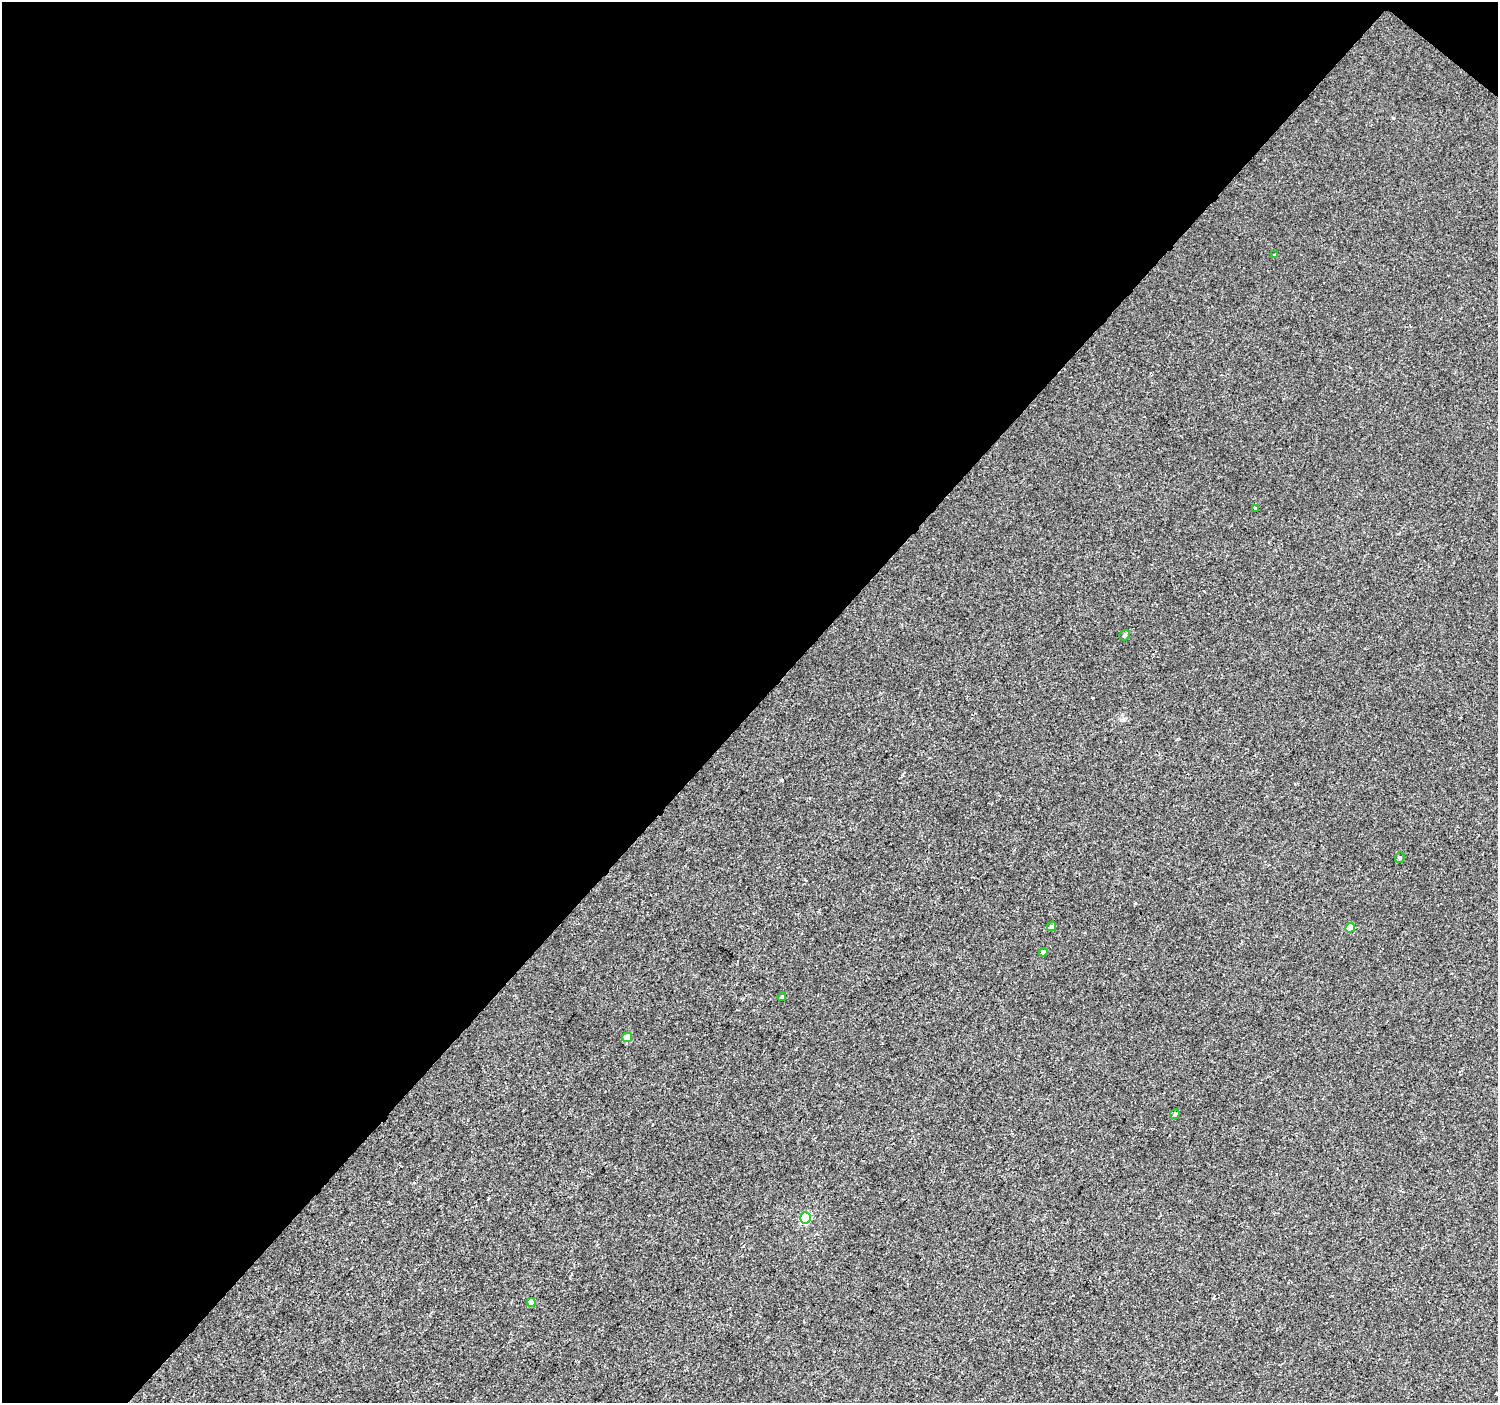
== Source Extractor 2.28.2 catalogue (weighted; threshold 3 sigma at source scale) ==
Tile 1 of 2 x 2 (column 1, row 1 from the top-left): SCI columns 1-1496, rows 1511-2911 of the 2992 x 3001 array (HDU 1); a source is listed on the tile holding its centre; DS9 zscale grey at full resolution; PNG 1500 x 1405 px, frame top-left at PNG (2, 2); each listed source drawn as its Kron ellipse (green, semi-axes under 4 px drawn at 4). Shown black and unused: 51% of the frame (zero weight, under 2 of 3 exposures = <1% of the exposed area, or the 3 px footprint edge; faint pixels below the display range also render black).
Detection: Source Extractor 2.28.2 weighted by HDU 2 'WHT'; one run over the whole footprint, this tile lists its part. Background -1.89e-04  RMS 0.0041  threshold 0.0183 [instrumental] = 3 sigma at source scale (4.5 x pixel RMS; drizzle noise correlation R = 1.50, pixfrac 1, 0.0396/0.0396 arcsec/px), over >= 5 px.
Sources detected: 13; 1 cosmic-ray / hot-pixel residue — neither listed nor drawn; the other 12 listed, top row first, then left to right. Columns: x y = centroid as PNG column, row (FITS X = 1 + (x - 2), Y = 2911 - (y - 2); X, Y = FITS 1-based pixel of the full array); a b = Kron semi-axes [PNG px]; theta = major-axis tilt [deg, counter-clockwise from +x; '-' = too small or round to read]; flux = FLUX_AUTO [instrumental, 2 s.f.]
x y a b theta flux
1275 255 4 2 - 0.31
1256 508 3 3 - 1.6
1125 635 5 5 - 0.89
1400 857 5 4 - 0.62
1051 926 5 4 - 1.1
1350 928 5 4 - 4.8
1043 952 4 4 - 1.3
782 997 4 3 - 0.44
627 1037 5 5 - 4
1175 1114 5 4 - 0.76
805 1218 5 5 - 30
531 1302 4 4 - 2.9
Unlisted compact peaks at least as high as the median listed source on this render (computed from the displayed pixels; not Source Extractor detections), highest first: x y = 1393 118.